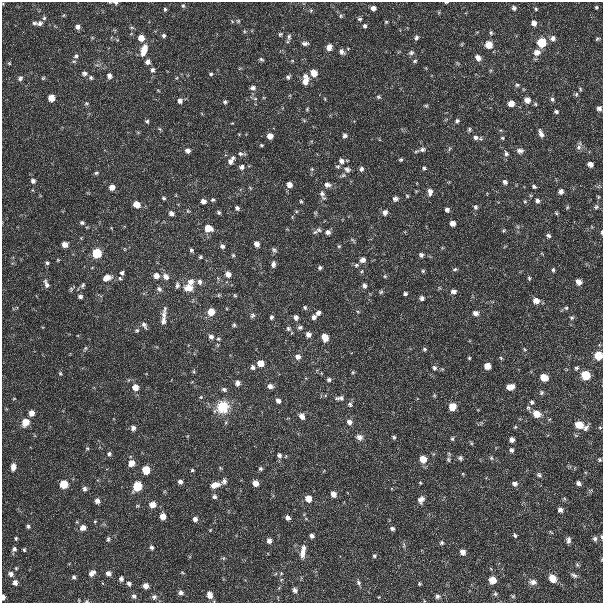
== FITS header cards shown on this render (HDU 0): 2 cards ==
NAXIS1  =                  601 / length of data axis 1
NAXIS2  =                  601 / length of data axis 2

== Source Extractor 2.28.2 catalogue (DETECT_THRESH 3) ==
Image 601 x 601 px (HDU 0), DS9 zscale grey, 1 PNG px = 1 image px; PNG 605 x 605 px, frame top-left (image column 1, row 601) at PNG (2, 2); no overlay
Background 1.97e-04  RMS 7.9e-05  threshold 2.38e-04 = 3 sigma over >= 5 px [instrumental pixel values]
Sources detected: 346; all 346 listed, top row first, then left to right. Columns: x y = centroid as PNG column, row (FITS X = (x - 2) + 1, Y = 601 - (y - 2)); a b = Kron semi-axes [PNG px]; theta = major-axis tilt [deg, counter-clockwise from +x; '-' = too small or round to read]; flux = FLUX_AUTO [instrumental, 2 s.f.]
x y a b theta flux
446 2 5 2 - 0.0058
116 3 6 4 -11 0.011
3 4 4 4 - 0.0046
183 6 5 4 - 0.0074
596 7 6 5 - 0.0087
373 8 5 4 - 0.028
514 8 8 7 - 0.017
165 9 5 4 - 0.0082
536 9 6 5 - 0.0095
311 10 6 4 2 0.0068
64 15 5 4 - 0.0056
341 16 6 4 -75 0.0079
44 18 6 5 - 0.01
359 19 5 4 - 0.0082
238 21 5 4 - 0.0065
386 22 4 4 - 0.0054
34 23 7 4 -6 0.011
534 23 6 5 - 0.033
40 24 6 6 - 0.018
365 26 4 4 - 0.01
78 27 6 6 - 0.019
132 27 6 4 -2 0.0077
244 31 5 3 - 0.0055
491 33 6 4 -76 0.0088
280 34 6 4 34 0.0071
163 35 5 5 - 0.011
289 37 8 5 84 0.011
416 37 5 4 - 0.0099
141 38 6 6 - 0.055
553 38 7 7 - 0.022
597 39 6 5 - 0.0093
305 43 7 4 3 0.015
542 43 6 6 - 0.18
489 45 7 7 - 0.06
329 47 6 5 - 0.032
144 50 14 7 73 0.066
342 52 6 5 - 0.017
537 52 8 7 - 0.035
411 53 7 5 26 0.01
76 56 7 5 31 0.012
478 58 6 5 - 0.024
261 59 5 4 - 0.0083
415 61 4 4 - 0.0071
148 62 6 6 - 0.024
9 63 5 3 - 0.0051
152 70 7 6 - 0.016
84 73 7 6 - 0.014
314 73 6 5 - 0.061
211 74 5 4 - 0.0083
109 76 7 6 - 0.019
305 76 8 6 1 0.019
288 77 6 4 50 0.011
20 78 6 5 - 0.013
43 78 5 4 - 0.006
91 78 5 5 - 0.011
305 81 8 6 53 0.039
517 85 4 4 - 0.0066
253 88 7 6 - 0.017
580 89 5 4 - 0.0066
158 90 6 3 -20 0.0049
576 94 7 5 69 0.009
378 97 5 4 - 0.0062
51 98 6 6 - 0.035
255 99 6 4 -1 0.0062
325 99 4 3 - 0.0039
552 99 4 4 - 0.0099
527 100 5 5 - 0.041
180 101 6 6 - 0.019
225 102 5 4 - 0.0096
87 103 6 5 - 0.0085
511 103 5 5 - 0.042
535 104 4 3 - 0.0053
426 106 5 3 - 0.0055
599 108 6 6 - 0.02
307 109 5 3 - 0.0052
556 112 4 3 - 0.0094
147 121 5 5 - 0.0094
457 121 4 3 - 0.0095
160 129 7 3 -36 0.0067
469 129 5 4 - 0.0073
541 134 7 4 -70 0.022
270 136 5 5 - 0.042
345 136 4 4 - 0.014
476 138 5 5 - 0.014
502 138 3 3 - 0.0053
261 145 4 3 - 0.0065
579 147 8 7 - 0.018
422 149 7 6 - 0.015
449 149 6 4 71 0.0055
188 151 6 6 - 0.021
520 151 6 4 -1 0.015
506 153 6 4 -70 0.0095
241 154 10 5 -4 0.014
233 158 5 5 - 0.0092
401 159 3 3 - 0.0066
341 161 6 6 - 0.022
230 162 8 7 - 0.025
590 164 6 5 - 0.031
338 166 6 5 - 0.008
242 167 7 7 - 0.019
424 168 4 4 - 0.0076
312 169 5 4 - 0.0061
347 169 9 8 - 0.02
361 169 6 5 - 0.014
96 173 6 5 - 0.0087
33 181 5 5 - 0.018
505 182 4 3 - 0.014
289 185 6 5 - 0.035
327 185 8 6 -9 0.023
534 186 4 3 - 0.0085
599 186 7 4 36 0.0092
112 187 6 6 - 0.032
250 188 5 4 - 0.0058
561 191 5 5 - 0.02
430 192 6 4 90 0.024
322 195 14 6 -70 0.022
407 196 4 4 - 0.0045
598 197 5 4 - 0.0062
164 198 5 4 - 0.0091
395 199 6 5 - 0.014
213 200 6 5 - 0.0097
203 201 6 5 - 0.024
301 201 4 3 - 0.0064
525 201 4 4 - 0.0055
537 201 4 4 - 0.016
137 204 8 7 - 0.048
475 207 5 4 - 0.0085
567 207 5 4 - 0.007
596 207 8 6 45 0.015
237 208 6 5 - 0.014
447 210 4 4 - 0.013
188 211 5 5 - 0.0084
296 211 5 3 - 0.0053
219 212 6 4 -46 0.01
385 212 6 5 - 0.021
171 213 7 6 - 0.022
315 213 5 4 - 0.006
556 213 6 4 -50 0.0077
82 223 6 5 - 0.01
452 223 5 5 - 0.033
592 227 5 3 - 0.0051
208 228 9 8 - 0.067
319 230 8 7 - 0.019
504 230 5 3 - 0.0052
328 232 6 6 - 0.02
602 232 6 3 86 0.0074
548 236 6 5 - 0.015
353 240 10 3 -45 0.0068
65 244 5 5 - 0.038
256 244 6 5 - 0.029
222 246 7 6 - 0.017
339 246 5 4 - 0.006
124 249 5 3 - 0.0045
191 250 7 5 -58 0.012
274 250 8 5 -29 0.013
97 253 5 5 - 0.39
233 255 5 5 - 0.0081
421 255 5 4 - 0.013
200 257 6 5 - 0.0098
58 260 4 3 - 0.0047
363 260 6 6 - 0.024
47 263 5 4 - 0.0094
273 264 8 6 84 0.018
356 265 6 5 - 0.0098
320 268 6 5 - 0.01
455 269 5 3 - 0.0062
553 270 7 5 -79 0.012
362 271 5 3 - 0.0055
423 271 5 4 - 0.0063
122 273 5 5 - 0.012
228 274 7 7 - 0.033
156 276 7 7 - 0.034
385 276 5 4 - 0.006
166 277 10 7 -50 0.035
107 278 11 7 18 0.042
120 278 6 4 -65 0.0083
529 278 7 5 -88 0.009
191 281 10 8 10 0.034
200 282 8 7 - 0.022
579 282 8 7 - 0.038
46 284 11 5 -68 0.019
83 285 7 5 63 0.0099
177 285 9 6 84 0.018
364 286 5 5 - 0.014
189 288 12 10 -1 0.066
71 289 7 5 78 0.0082
159 289 8 7 - 0.017
453 291 5 4 - 0.017
381 292 5 4 - 0.0074
405 294 4 3 - 0.01
219 295 6 5 - 0.0084
235 295 6 4 -62 0.0071
80 296 5 5 - 0.013
422 298 4 4 - 0.015
536 301 7 7 - 0.05
305 308 5 5 - 0.0094
566 308 7 5 4 0.012
211 312 9 8 - 0.057
318 313 6 5 - 0.017
475 313 5 4 - 0.018
252 315 7 7 - 0.015
164 316 26 6 84 0.046
271 317 6 5 - 0.012
296 317 5 5 - 0.024
314 317 5 5 - 0.021
572 317 7 6 - 0.015
144 325 10 5 -59 0.018
234 325 5 5 - 0.0097
300 327 6 5 - 0.013
288 328 7 7 - 0.015
137 330 6 5 - 0.01
308 334 6 5 - 0.024
211 337 7 7 - 0.021
325 337 7 5 -68 0.055
218 339 6 5 - 0.01
85 348 7 4 54 0.0078
424 349 4 4 - 0.0073
525 349 7 5 -37 0.0086
598 355 8 7 - 0.087
298 357 7 7 - 0.023
469 358 3 2 - 0.0052
501 358 5 4 - 0.0059
261 363 6 6 - 0.061
488 366 5 5 - 0.044
252 367 5 5 - 0.018
434 368 6 5 - 0.0099
576 368 7 5 47 0.012
194 371 7 3 -82 0.0068
353 372 5 4 - 0.0063
60 373 5 4 - 0.0065
586 375 7 6 - 0.16
544 378 9 8 - 0.063
329 380 5 5 - 0.011
237 383 7 6 - 0.023
270 386 7 6 - 0.022
135 387 6 6 - 0.053
511 387 8 5 6 0.047
224 389 8 6 -24 0.013
541 393 7 7 - 0.013
434 395 5 3 - 0.0052
201 397 5 5 - 0.0073
340 398 12 5 1 0.018
278 401 6 5 - 0.019
532 402 6 5 - 0.013
350 404 6 6 - 0.011
222 407 17 15 36 0.15
452 407 6 5 - 0.078
528 408 6 5 - 0.011
32 413 5 5 - 0.031
537 414 8 7 - 0.061
302 416 7 5 -62 0.025
25 422 8 7 - 0.053
226 422 6 3 72 0.0073
349 422 5 5 - 0.031
579 425 9 6 -16 0.082
515 427 5 4 - 0.0053
133 428 6 5 - 0.018
585 428 8 6 54 0.016
600 428 5 3 - 0.0043
359 437 7 6 - 0.024
394 437 3 3 - 0.0076
452 439 5 4 - 0.0069
512 440 5 4 - 0.019
87 448 4 4 - 0.0058
511 450 4 4 - 0.012
109 454 6 5 - 0.012
279 455 7 7 - 0.017
460 458 4 4 - 0.0092
491 458 5 4 - 0.0072
423 459 5 5 - 0.089
448 459 6 5 - 0.0077
600 460 5 4 - 0.0069
131 463 6 6 - 0.051
13 467 7 4 83 0.033
260 469 5 4 - 0.0092
146 470 6 6 - 0.12
192 470 4 3 - 0.0071
539 475 5 4 - 0.0092
224 481 7 6 - 0.017
180 482 5 4 - 0.019
255 483 5 5 - 0.042
578 483 5 4 - 0.015
64 484 7 7 - 0.077
515 484 6 5 - 0.014
215 485 10 6 17 0.044
137 486 8 7 - 0.12
84 489 6 5 - 0.014
333 494 6 5 - 0.023
214 497 5 5 - 0.012
308 499 6 6 - 0.048
421 500 7 5 58 0.023
97 501 6 5 - 0.021
152 505 7 7 - 0.041
560 510 5 5 - 0.014
163 516 6 5 - 0.041
288 518 5 4 - 0.021
195 519 5 5 - 0.019
95 521 4 3 - 0.0052
28 526 5 4 - 0.0089
83 528 7 6 - 0.031
392 529 5 4 - 0.01
551 532 7 2 -44 0.0037
515 535 5 3 - 0.0069
312 536 4 4 - 0.015
601 537 6 3 -81 0.0062
16 538 4 3 - 0.0065
108 539 6 4 -83 0.0087
595 539 7 6 - 0.013
568 540 6 4 -90 0.015
269 541 5 5 - 0.018
442 543 4 4 - 0.008
152 547 5 4 - 0.011
14 549 5 5 - 0.013
24 550 4 3 - 0.0063
303 552 14 5 81 0.036
462 552 5 5 - 0.022
374 556 5 4 - 0.0071
223 558 6 4 89 0.0058
577 564 6 4 -21 0.0063
16 568 4 4 - 0.0055
182 572 5 3 - 0.0046
92 573 9 6 42 0.025
108 573 6 5 - 0.021
281 573 4 3 - 0.0037
11 574 7 6 - 0.019
574 575 9 4 -29 0.013
74 577 5 5 - 0.011
553 578 6 5 - 0.076
121 579 6 5 - 0.014
493 580 6 5 - 0.08
15 582 6 5 - 0.023
533 582 8 6 -4 0.018
358 583 7 5 -66 0.011
129 584 6 5 - 0.012
419 584 3 3 - 0.0055
145 586 5 5 - 0.032
295 590 4 4 - 0.014
181 592 5 4 - 0.015
495 594 6 4 -69 0.0071
209 595 7 5 -74 0.034
134 596 6 6 - 0.013
437 596 5 5 - 0.011
513 596 6 3 18 0.0053
3 597 5 3 - 0.021
154 597 6 6 - 0.013
87 601 5 5 - 0.0065
At the frame edge (FLAGS 8, measured only in part): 8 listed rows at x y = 446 2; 116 3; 3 4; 602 232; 598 355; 601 537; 3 597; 87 601